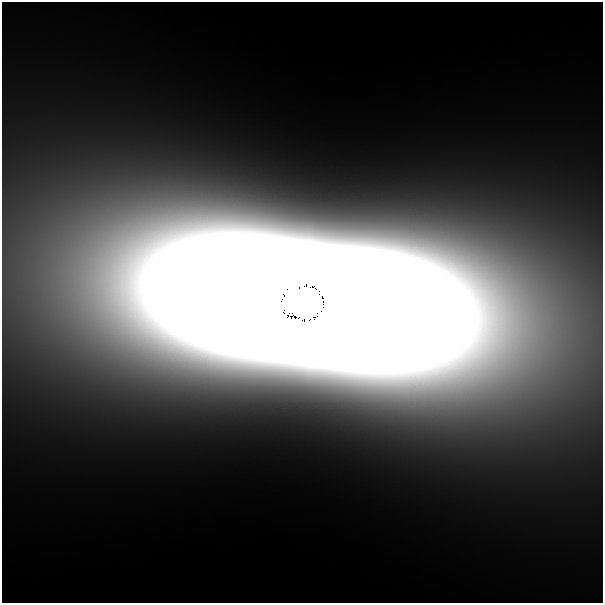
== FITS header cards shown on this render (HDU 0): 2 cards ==
NAXIS1  =                  601
NAXIS2  =                  601

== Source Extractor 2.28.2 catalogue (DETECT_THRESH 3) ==
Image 601 x 601 px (HDU 0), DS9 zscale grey, 1 PNG px = 1 image px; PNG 605 x 605 px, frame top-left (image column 1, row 601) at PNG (2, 2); no overlay
Background 3.40e-09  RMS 1.1e-09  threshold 3.40e-09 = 3 sigma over >= 5 px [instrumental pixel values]
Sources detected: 3; all 3 listed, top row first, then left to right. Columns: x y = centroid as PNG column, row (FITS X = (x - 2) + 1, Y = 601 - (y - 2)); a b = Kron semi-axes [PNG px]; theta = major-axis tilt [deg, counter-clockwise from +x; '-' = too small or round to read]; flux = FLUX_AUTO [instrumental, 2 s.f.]
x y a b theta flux
283 162 10 8 45 8.4e-07
289 300 22 14 57 1.2e+01
313 301 30 22 37 3.1e+01